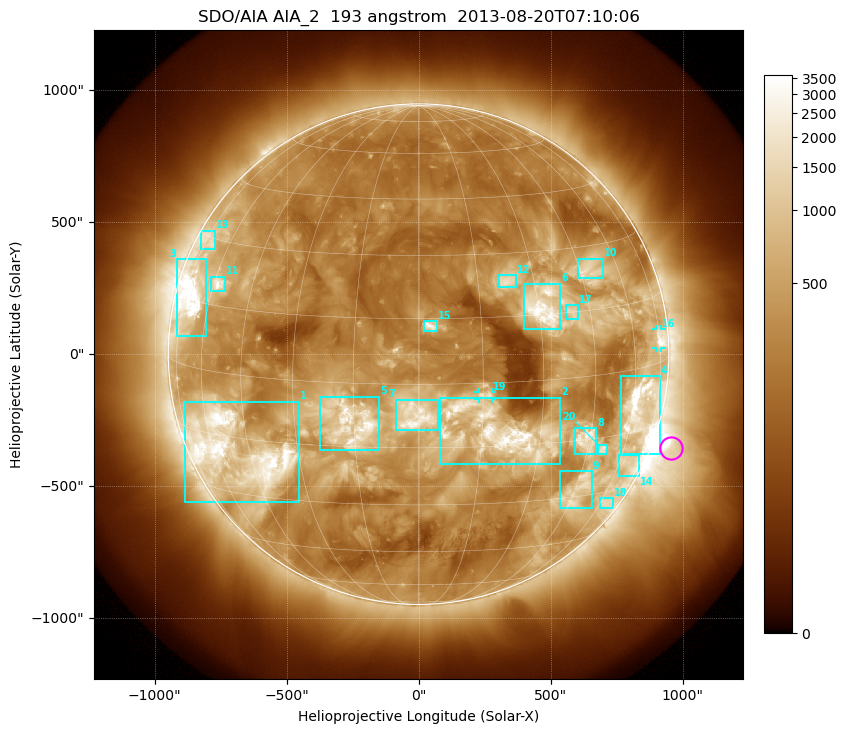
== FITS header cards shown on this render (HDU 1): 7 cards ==
TELESCOP= 'SDO/AIA'
INSTRUME= 'AIA_2'
WAVELNTH=                  193
WAVEUNIT= 'angstrom'
DATE-OBS= '2013-08-20T07:10:06.84'
CTYPE1  = 'HPLN-TAN'
CTYPE2  = 'HPLT-TAN'

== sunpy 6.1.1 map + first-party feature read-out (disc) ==
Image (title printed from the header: SDO/AIA AIA_2  193 angstrom  2013-08-20T07:10:06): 1024 x 1024 px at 2.4 arcsec/px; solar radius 948 arcsec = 395 px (full disc in frame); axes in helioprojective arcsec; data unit not stated in the header (colour bar unlabelled)
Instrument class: DISC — disc imager (sunpy class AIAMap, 193 A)
Bright regions (active regions / flare kernels): reference = the median radial profile (limb darkening/brightening removed); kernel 9 px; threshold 5 sigma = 849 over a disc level ~298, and >= 1.15x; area >= 12 px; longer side >= 9 px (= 22 arcsec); searched inside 0.97 R_sun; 23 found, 20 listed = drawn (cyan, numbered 1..; 2 of them under ~33 arcsec drawn as corner ticks so the feature stays visible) (cap 20 boxes per figure: the strongest are kept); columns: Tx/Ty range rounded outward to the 5 arcsec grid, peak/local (2 s.f.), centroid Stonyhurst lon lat
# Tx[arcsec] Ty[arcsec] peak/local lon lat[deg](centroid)
1 -885..-450 -560..-180 12 -49 -18
2 80..540 -415..-165 13 +19 -12
3 -920..-805 65..360 14 -70 +16
4 765..915 -380..-85 14 +64 -10
5 -375..-145 -365..-160 12 -15 -9
6 395..540 90..270 12 +31 +17
7 -90..75 -285..-170 12 -1 -7
8 590..675 -380..-280 9.8 +44 -15
9 535..655 -585..-445 6.1 +46 -28
10 605..700 285..365 6.1 +48 +24
11 -785..-730 240..295 9.8 -58 +20
12 305..370 255..300 6.2 +23 +23
13 -825..-770 395..470 4.2 -73 +29
14 755..835 -460..-380 4.4 +66 -23
15 20..70 85..125 8.3 +3 +13
16 900..920 25..95 7.9 +74 +5
17 555..605 130..185 4.7 +39 +15
18 685..740 -585..-545 4.1 +64 -33
19 225..280 -170..-145 5.8 +16 -3
20 680..715 -380..-340 6.4 +51 -18
Off-limb structures (1.02-1.3 R_sun): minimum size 162 px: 2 found; the strongest spans PA ~215..290 deg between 1.02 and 1.3 R_sun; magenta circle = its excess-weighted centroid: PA ~250 deg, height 1.08 R_sun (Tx ~955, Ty ~-355 arcsec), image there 4.7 x the reference